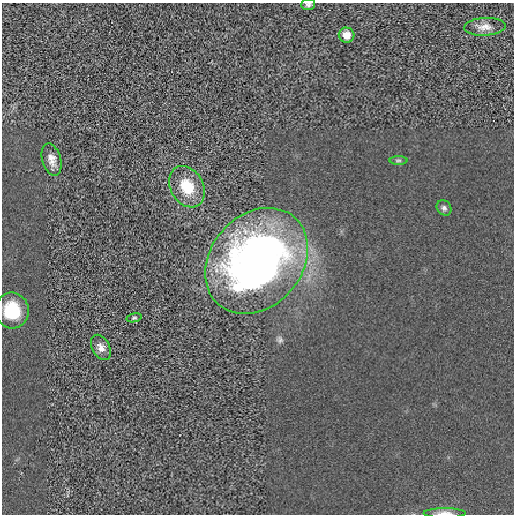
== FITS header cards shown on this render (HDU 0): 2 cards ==
NAXIS1  =                  512 / length of data axis 1
NAXIS2  =                  512 / length of data axis 2

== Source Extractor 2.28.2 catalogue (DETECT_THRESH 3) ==
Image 512 x 512 px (HDU 0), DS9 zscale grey, 1 PNG px = 1 image px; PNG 516 x 516 px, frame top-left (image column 1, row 512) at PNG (2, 3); each listed source drawn as its Kron ellipse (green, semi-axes under 4 px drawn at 4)
Background -4.01e-04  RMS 0.0064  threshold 0.0192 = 3 sigma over >= 5 px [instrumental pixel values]
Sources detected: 12; all 12 listed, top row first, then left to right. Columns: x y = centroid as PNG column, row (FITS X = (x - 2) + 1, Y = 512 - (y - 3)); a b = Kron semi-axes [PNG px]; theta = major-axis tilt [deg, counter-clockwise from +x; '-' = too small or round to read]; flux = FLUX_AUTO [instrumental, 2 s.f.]
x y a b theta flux
308 4 7 5 4 1.1
485 27 21 9 3 3.4
347 35 8 7 - 4.2
52 159 16 9 -74 3.7
398 160 9 4 0 0.8
187 187 22 16 -60 12
444 208 8 6 -50 1.3
257 261 58 46 49 250
12 310 18 17 - 14
134 318 7 4 13 0.66
101 347 13 8 -62 3
445 513 21 5 0 2.5
At the frame edge (FLAGS 8, measured only in part): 2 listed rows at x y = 308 4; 445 513